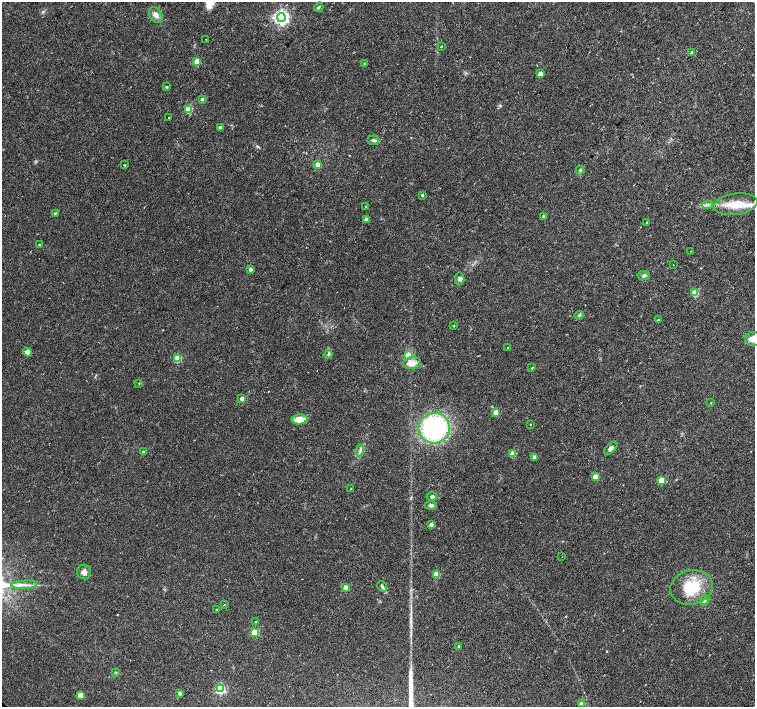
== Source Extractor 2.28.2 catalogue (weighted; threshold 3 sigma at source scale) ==
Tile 10 of 4 x 4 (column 2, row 3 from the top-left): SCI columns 1506-3010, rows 1569-2977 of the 6026 x 6026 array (HDU 1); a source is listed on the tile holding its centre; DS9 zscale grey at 2 x 2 block average (1 PNG px = mean of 2 x 2 image px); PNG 757 x 709 px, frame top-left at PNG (2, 2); each listed source drawn as its Kron ellipse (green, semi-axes under 4 px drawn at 4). Shown black and unused: <1% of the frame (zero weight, under 2 of 3 exposures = <1% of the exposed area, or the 3 px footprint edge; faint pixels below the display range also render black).
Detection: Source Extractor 2.28.2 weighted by HDU 2 'WHT'; one run over the whole footprint, this tile lists its part. Background 0.0233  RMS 0.003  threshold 0.0134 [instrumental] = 3 sigma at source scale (4.5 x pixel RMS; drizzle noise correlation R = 1.50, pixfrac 1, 0.0396/0.0396 arcsec/px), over >= 5 px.
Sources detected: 84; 1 cosmic-ray / hot-pixel residue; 1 long thin detection or spike segment (spike, bleed or trail) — neither listed nor drawn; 2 inside a brighter listed object's ellipse — not listed separately; the other 80 listed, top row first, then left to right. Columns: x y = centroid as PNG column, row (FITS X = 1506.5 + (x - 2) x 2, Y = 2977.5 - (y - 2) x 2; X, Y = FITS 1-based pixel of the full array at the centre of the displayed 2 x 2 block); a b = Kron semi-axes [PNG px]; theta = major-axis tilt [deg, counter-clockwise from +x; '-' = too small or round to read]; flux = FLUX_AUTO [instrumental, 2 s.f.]
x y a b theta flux
319 7 5 3 - 0.82
156 15 8 6 -57 3.7
281 17 4 4 - 190
206 39 2 2 - 0.29
441 46 2 2 - 0.75
692 52 3 3 - 0.68
197 61 3 3 - 14
364 63 3 2 - 0.38
540 74 3 3 - 5.8
167 87 3 3 - 0.79
202 99 3 3 - 1.2
188 109 3 3 - 25
169 117 2 2 - 0.8
220 127 3 3 - 1.2
373 140 6 4 3 1.8
125 165 2 2 - 13
318 165 3 3 - 8.4
580 170 4 3 - 0.75
422 195 4 3 - 0.73
736 204 22 10 7 15
707 205 5 3 - 1.5
366 206 3 2 - 0.41
55 213 4 3 - 0.83
543 216 4 3 - 0.69
366 220 3 3 - 4.3
647 223 3 3 - 0.89
39 245 2 2 - 0.65
691 251 2 2 - 0.38
673 265 2 2 - 1.7
250 269 3 3 - 2.1
644 275 6 4 -7 1.7
460 279 6 4 85 1.9
695 293 3 3 - 20
579 315 5 3 - 0.97
658 320 3 3 - 0.66
454 326 3 2 - 0.38
754 339 8 7 - 7.5
507 348 2 2 - 0.63
27 352 4 4 - 4.4
328 354 5 3 - 0.95
408 355 4 3 - 38
177 358 3 3 - 27
412 363 9 6 7 6.6
532 368 3 2 - 0.61
139 383 3 2 - 0.39
242 399 3 3 - 4.1
711 403 3 2 - 0.4
496 412 3 3 - 11
299 419 8 5 4 11
530 424 2 2 - 0.52
434 428 15 15 - 100
611 448 8 4 45 2.2
143 451 4 3 - 0.71
360 451 6 3 77 1.5
513 454 3 3 - 13
534 457 3 3 - 2.5
596 477 3 3 - 14
661 480 3 3 - 16
351 489 3 3 - 0.48
432 496 5 4 - 1.7
431 505 6 4 -2 1.9
431 524 3 3 - 2.1
562 557 2 2 - 0.49
84 572 7 7 - 3.5
436 574 3 3 - 16
24 585 13 3 3 3.4
382 586 6 3 -51 1.3
346 587 3 3 - 6.5
691 587 21 17 15 25
704 601 5 3 - 1.2
224 604 2 2 - 0.56
216 609 3 2 - 0.45
255 621 2 2 - 1.4
255 632 3 3 - 28
459 646 3 3 - 0.85
116 672 3 3 - 0.64
220 689 4 3 - 64
179 693 3 3 - 1.9
80 695 3 3 - 9.4
582 704 3 3 - 4.3
Isophote crosses this tile's border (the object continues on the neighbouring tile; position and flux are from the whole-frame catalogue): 1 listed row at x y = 754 339
Diffuse or blended objects may show on this block-average render without a row.